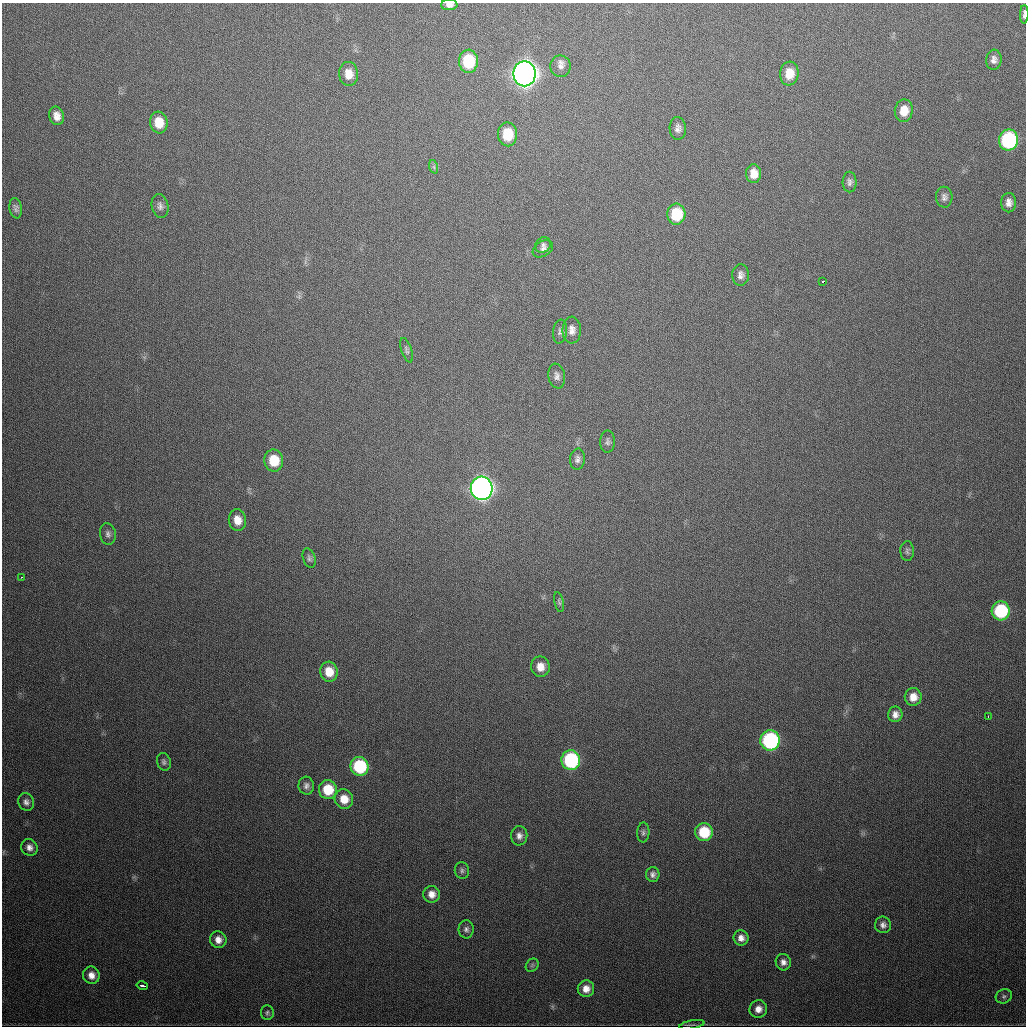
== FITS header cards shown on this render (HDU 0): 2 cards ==
NAXIS1  =                 1024
NAXIS2  =                 1024

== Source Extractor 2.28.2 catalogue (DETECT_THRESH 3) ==
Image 1024 x 1024 px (HDU 0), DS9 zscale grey, 1 PNG px = 1 image px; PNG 1028 x 1028 px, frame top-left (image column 1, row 1024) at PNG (2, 3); each listed source drawn as its Kron ellipse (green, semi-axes under 4 px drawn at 4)
Background 451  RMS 16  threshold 48.1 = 3 sigma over >= 5 px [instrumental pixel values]
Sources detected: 74; all 74 listed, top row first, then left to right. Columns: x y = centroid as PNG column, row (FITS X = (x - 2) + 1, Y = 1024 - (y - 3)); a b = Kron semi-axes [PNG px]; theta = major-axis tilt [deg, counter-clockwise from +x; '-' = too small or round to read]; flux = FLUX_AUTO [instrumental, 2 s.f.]
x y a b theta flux
449 5 8 5 2 5.7e+03
1024 14 9 3 89 3.2e+03
994 60 10 7 83 5.4e+03
468 61 11 9 -89 5.8e+04
560 66 11 10 - 5.8e+03
789 73 12 9 84 1.8e+04
349 74 12 9 -85 1.3e+04
524 74 12 11 - 1.3e+06
904 111 11 9 80 1.7e+04
57 116 9 7 -77 8.7e+03
159 122 11 8 -81 2.2e+04
678 128 11 8 -88 5.6e+03
507 134 12 9 -87 3.3e+04
1008 140 10 9 - 1.5e+05
434 167 7 4 -72 2.2e+03
754 174 9 7 -89 1.1e+04
850 182 10 7 88 4.1e+03
944 197 10 8 -86 4.6e+03
1009 203 10 7 89 6.9e+03
160 206 12 8 -78 4.9e+03
16 208 10 6 -81 3.5e+03
676 214 10 9 - 4.4e+04
543 245 8 7 - 3.6e+03
543 249 11 7 32 4.3e+03
741 275 11 8 87 5.2e+03
823 282 3 3 - 7.2e+03
572 330 13 9 -88 7.6e+03
560 332 12 7 83 3.9e+03
407 350 13 5 -72 2.8e+03
557 376 12 8 -80 5.1e+03
608 442 11 7 -89 3.5e+03
577 459 11 7 84 4.5e+03
274 460 11 9 -78 2.9e+04
482 488 11 11 - 7.2e+05
237 520 11 8 -80 1.2e+04
108 534 11 8 -81 4.5e+03
907 551 10 7 -90 3.2e+03
309 558 10 6 -72 3.2e+03
22 577 3 2 - 2.8e+03
559 602 10 4 -78 2.3e+03
1001 611 9 9 - 8.5e+04
540 667 10 9 - 1.2e+04
329 672 10 8 -77 1.8e+04
913 697 9 8 - 1.2e+04
895 714 8 7 - 6.4e+03
988 717 4 2 - 1.6e+03
770 740 10 9 - 1.7e+05
571 760 10 9 - 1.2e+05
164 762 9 7 -73 3.0e+03
360 766 9 9 - 7.6e+04
306 786 9 7 -87 4.7e+03
328 790 9 9 - 3.0e+04
344 799 10 9 - 1.5e+04
26 802 9 7 -65 4.4e+03
643 832 10 6 87 3.0e+03
704 832 9 8 - 4.0e+04
519 836 9 8 - 5.7e+03
29 847 8 8 - 6.0e+03
462 870 8 7 - 3.2e+03
653 874 7 6 - 4.2e+03
432 894 8 8 - 9.0e+03
883 925 8 8 - 4.9e+03
466 929 9 7 87 3.9e+03
741 938 7 7 - 6.9e+03
218 940 8 8 - 8.5e+03
783 962 8 7 - 5.7e+03
532 965 7 6 - 2.1e+03
91 975 9 8 - 8.7e+03
142 985 6 3 -14 3.2e+03
586 989 8 8 - 9.9e+03
1004 996 8 7 - 2.8e+03
758 1009 9 8 - 8.7e+03
267 1013 7 6 - 2.5e+03
692 1025 13 2 11 1.8e+03
At the frame edge (FLAGS 8, measured only in part): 2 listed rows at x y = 449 5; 1024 14